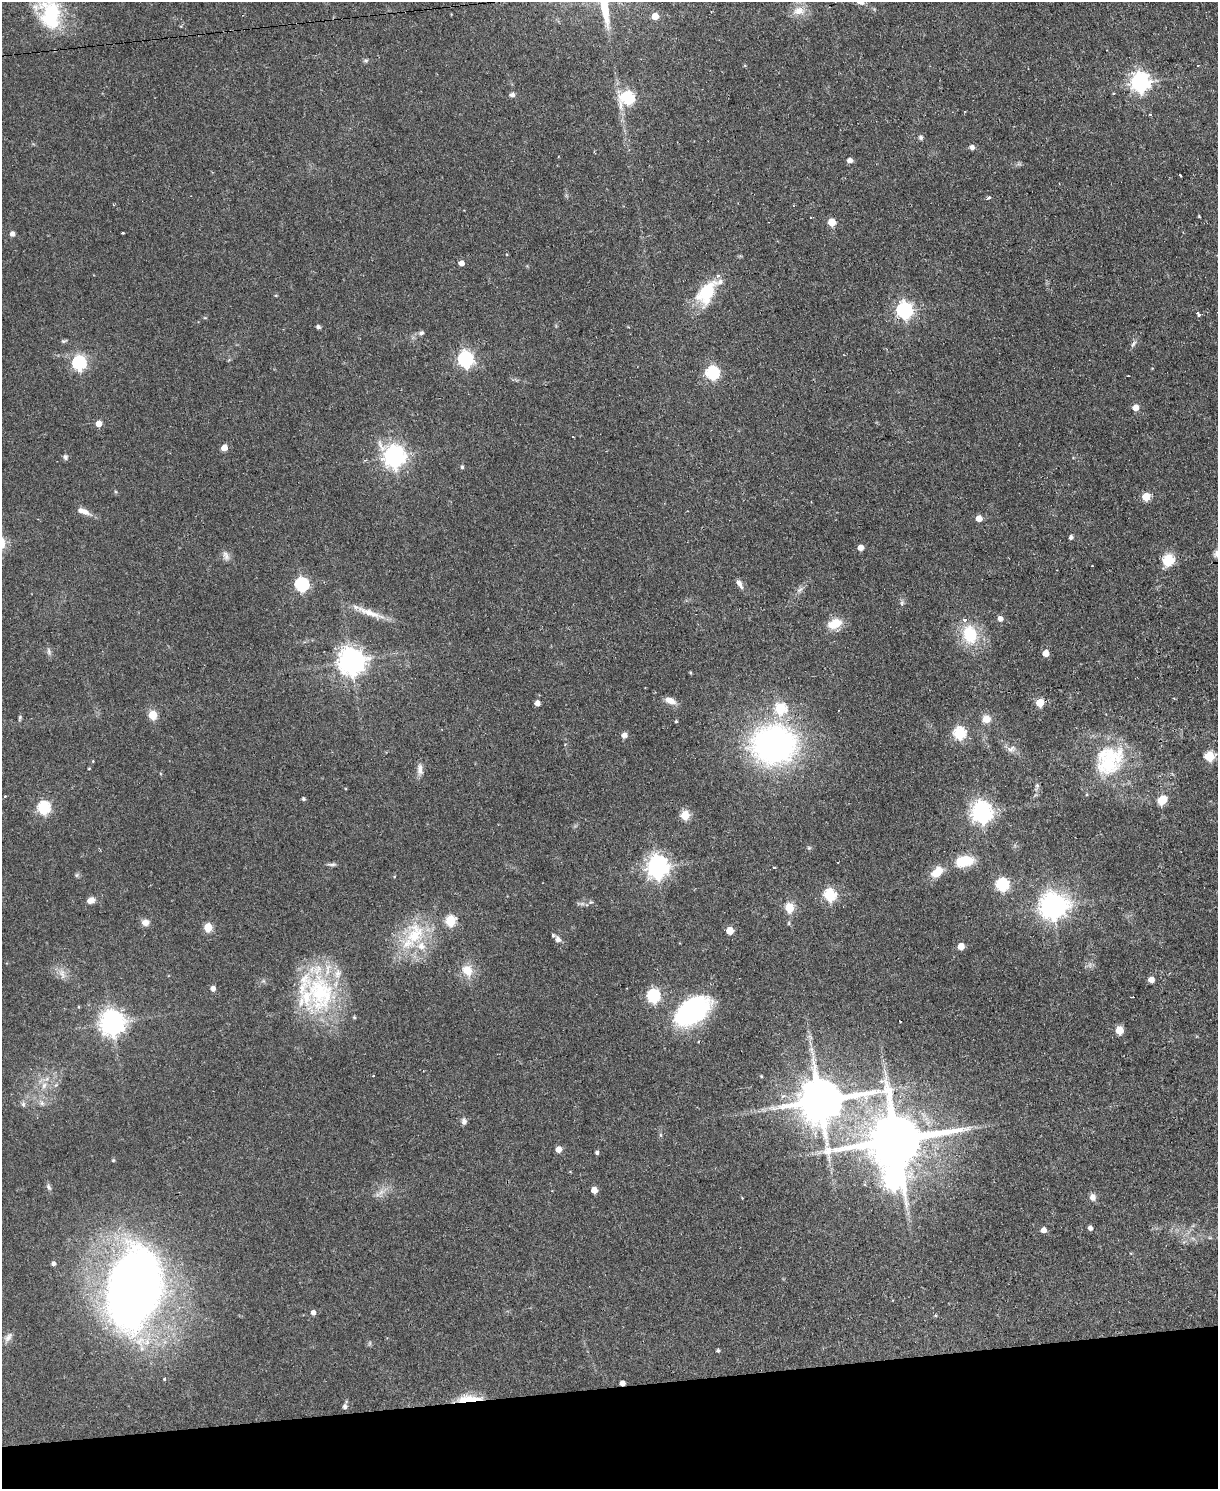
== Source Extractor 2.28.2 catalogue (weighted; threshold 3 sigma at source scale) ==
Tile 10 of 4 x 3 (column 2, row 3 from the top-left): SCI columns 1217-2432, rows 247-1733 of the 4865 x 4839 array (HDU 1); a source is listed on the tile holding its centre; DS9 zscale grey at full resolution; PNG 1220 x 1491 px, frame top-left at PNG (2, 2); no overlay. Shown black and unused: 7% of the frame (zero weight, under 2 of 3 exposures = <1% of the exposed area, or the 3 px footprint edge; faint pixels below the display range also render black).
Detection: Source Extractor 2.28.2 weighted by HDU 2 'WHT'; one run over the whole footprint, this tile lists its part. Background 0.0668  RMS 0.0055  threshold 0.0248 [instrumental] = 3 sigma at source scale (4.5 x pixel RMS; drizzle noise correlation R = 1.50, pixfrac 1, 0.05/0.05 arcsec/px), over >= 5 px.
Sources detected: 152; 1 too faint to see at this stretch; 3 cosmic-ray / hot-pixel residue — not listed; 7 inside a brighter listed object's ellipse — not listed separately; the other 141 listed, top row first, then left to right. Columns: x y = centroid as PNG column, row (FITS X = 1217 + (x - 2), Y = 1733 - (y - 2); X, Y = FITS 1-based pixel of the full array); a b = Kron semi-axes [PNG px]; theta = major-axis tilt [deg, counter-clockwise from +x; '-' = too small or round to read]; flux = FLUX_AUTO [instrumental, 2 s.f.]
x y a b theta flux
860 2 12 7 -12 3.2
799 11 18 12 4 7.2
50 14 37 25 -71 40
655 16 5 5 - 7.3
365 60 6 6 - 1
1198 65 3 2 - 0.8
1140 82 7 7 - 260
1114 93 3 3 - 0.99
512 95 7 6 - 1.8
628 98 7 6 - 78
1150 114 4 3 - 0.53
921 137 5 5 - 1.5
972 147 6 6 - 2
849 160 5 5 - 2.7
1180 175 3 2 - 0.88
989 197 5 3 - 1.5
832 222 5 5 - 13
122 233 3 3 - 0.93
12 234 5 4 - 2.6
461 263 5 5 - 3.5
706 292 30 17 58 25
904 311 7 7 - 160
1199 314 3 3 - 3.5
205 318 5 3 - 0.53
318 327 4 4 - 1.5
421 333 7 6 - 1.5
64 341 8 4 17 0.91
1133 344 12 4 50 1.5
465 359 7 6 - 150
79 363 7 6 - 84
712 373 6 6 - 85
1128 376 3 2 - 0.41
1136 408 5 5 - 6.2
99 424 5 5 - 5.6
572 437 3 2 - 0.84
224 448 5 5 - 6.3
65 457 7 6 - 1.6
394 457 9 8 - 290
462 467 5 4 - 1.2
1146 497 5 5 - 17
84 511 17 7 -22 4.8
979 518 5 5 - 6.1
1071 537 5 4 - 1.6
860 548 5 5 - 4.7
226 556 14 8 -69 2.9
1168 560 6 6 - 33
1092 566 3 2 - 0.64
739 584 13 6 -56 2.7
301 585 6 6 - 88
800 590 11 6 41 2.1
902 603 7 5 71 1.3
369 613 45 8 -20 9.7
1000 619 6 5 - 2.8
835 623 16 10 21 12
970 634 22 16 -77 23
49 651 12 5 -80 1.6
1045 653 5 5 - 7.1
351 661 9 8 - 650
690 673 4 3 - 0.58
670 701 13 7 -23 4.9
537 703 5 4 - 3.3
1040 703 5 5 - 13
780 708 6 6 - 38
153 715 5 5 - 20
20 717 6 4 -50 0.75
986 719 10 10 - 5.2
676 721 4 4 - 0.69
959 733 6 6 - 61
624 735 6 6 - 2.7
774 745 36 31 1 200
1011 749 14 8 9 3.1
1210 756 6 5 - 30
1109 760 43 35 55 45
89 768 4 2 - 0.42
420 769 16 7 -87 3.4
1037 785 5 5 - 0.9
5 796 3 3 - 0.81
303 799 4 4 - 1
1162 800 9 7 33 11
44 808 6 6 - 67
981 812 8 7 - 360
685 815 5 5 - 23
809 848 6 4 -43 0.75
964 861 16 9 10 21
332 864 13 4 2 1.4
657 867 8 7 - 380
774 868 3 2 - 0.81
937 872 15 9 40 9.4
77 875 7 4 89 0.83
1002 884 6 6 - 69
830 895 6 6 - 51
91 900 8 6 23 3.9
591 902 6 5 - 0.91
1052 906 10 9 - 550
789 908 5 5 - 25
450 921 6 5 - 38
145 922 10 8 -4 3.3
208 927 5 5 - 19
730 931 5 5 - 12
415 934 36 27 70 33
558 939 9 7 -54 2.9
961 946 5 5 - 8
467 970 17 13 -59 9.2
62 974 17 8 -69 4.1
1151 980 5 5 - 5.6
213 989 5 5 - 2.9
321 992 67 37 -88 65
653 996 6 6 - 80
692 1011 30 17 35 110
112 1023 8 8 - 540
1119 1030 5 5 - 16
698 1041 3 3 - 0.9
373 1076 3 3 - 0.91
761 1076 4 3 - 0.55
44 1085 10 7 57 3.7
56 1085 7 4 44 1.2
820 1101 15 14 - 2800
42 1103 8 6 -48 2
23 1104 8 6 -90 1.4
464 1121 8 7 - 1.9
896 1140 16 13 10 4200
558 1149 5 5 - 5.6
597 1153 4 4 - 1.3
893 1179 13 10 -65 250
49 1187 9 6 -63 1.5
594 1190 5 5 - 7.2
381 1192 11 5 35 2.8
1093 1197 9 8 - 2.8
742 1198 4 3 - 0.39
1090 1228 5 4 - 2.1
1043 1230 5 5 - 4.4
53 1264 5 4 - 1.6
134 1287 64 39 77 630
313 1313 5 5 - 2.5
935 1316 5 3 - 0.57
8 1337 15 7 56 2.7
718 1351 4 4 - 1
164 1379 4 3 - 0.66
622 1383 4 4 - 3.3
469 1399 29 7 3 14
345 1407 6 5 - 1.8
Overlapping masked pixels (flux is a lower limit): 3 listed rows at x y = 904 311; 622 1383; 469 1399
Isophote crosses this tile's border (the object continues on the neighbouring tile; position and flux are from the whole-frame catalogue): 2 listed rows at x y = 860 2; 50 14